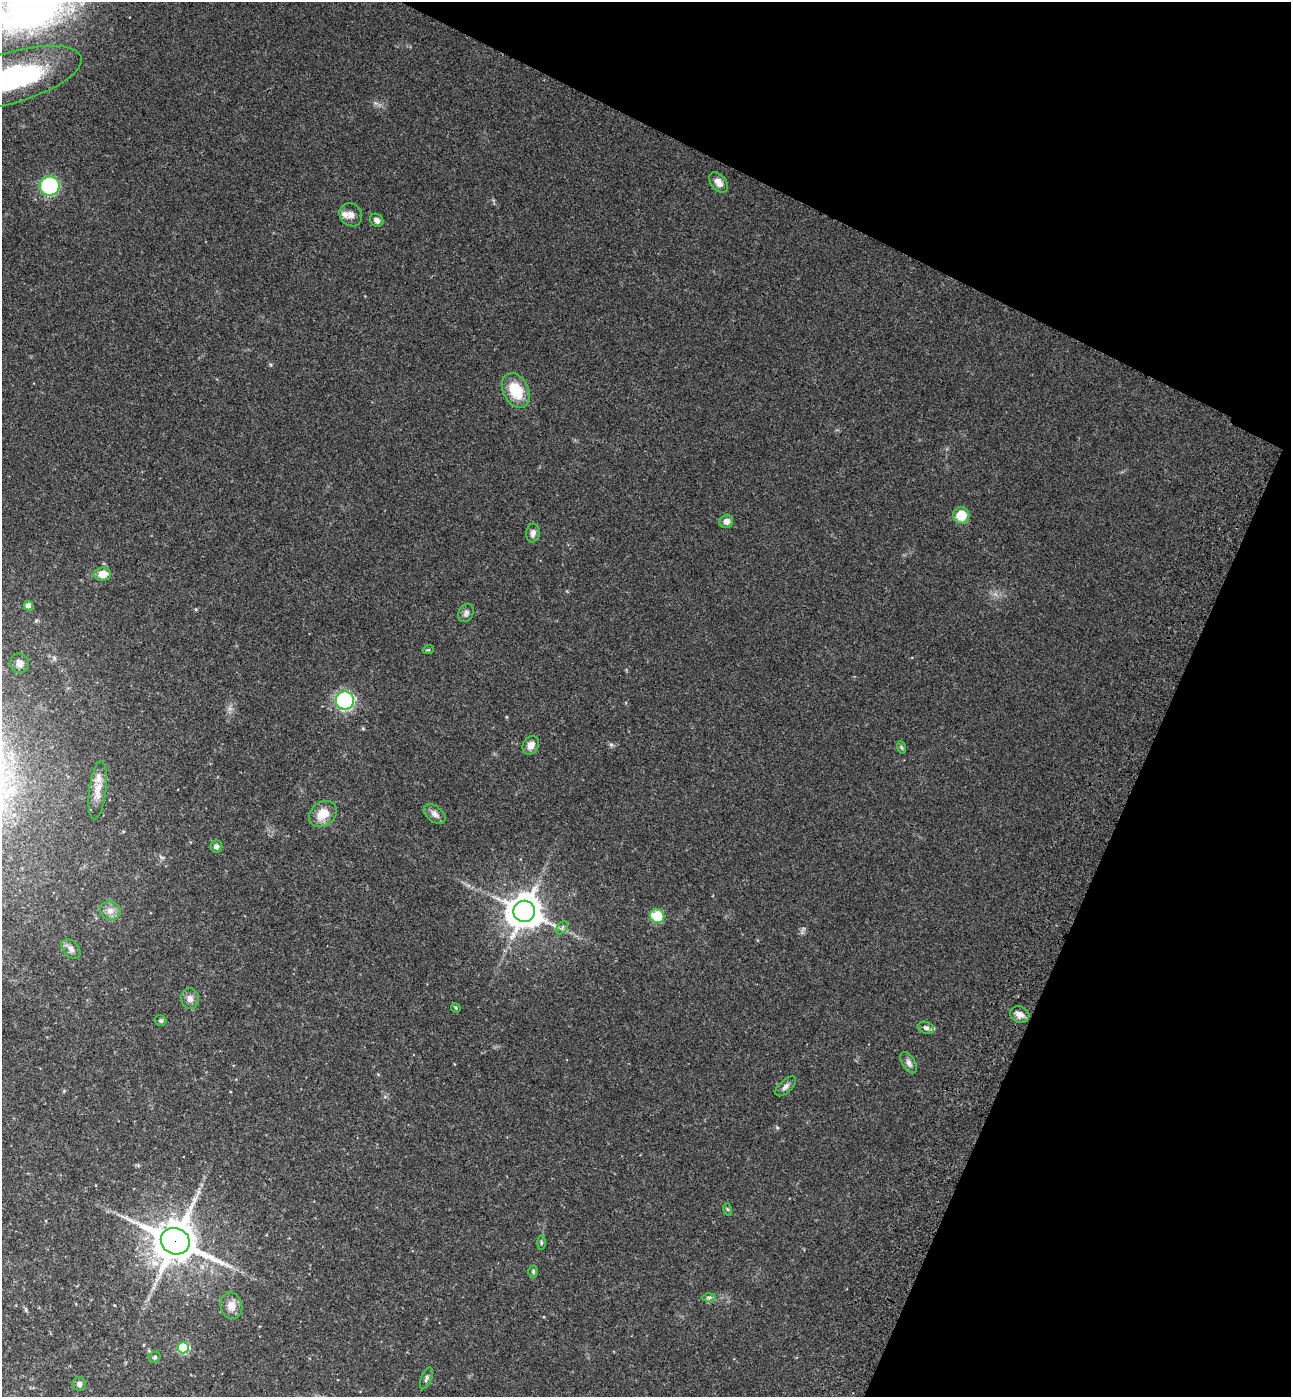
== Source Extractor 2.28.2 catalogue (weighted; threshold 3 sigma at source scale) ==
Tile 8 of 4 x 4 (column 4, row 2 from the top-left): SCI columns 4259-5547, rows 2853-4247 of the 5802 x 5712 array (HDU 1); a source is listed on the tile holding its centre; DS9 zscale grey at full resolution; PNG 1293 x 1399 px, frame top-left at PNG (2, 2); each listed source drawn as its Kron ellipse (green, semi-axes under 4 px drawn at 4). Shown black and unused: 23% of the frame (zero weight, under 3 of 4 exposures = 6% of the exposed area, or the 3 px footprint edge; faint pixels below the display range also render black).
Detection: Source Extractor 2.28.2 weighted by HDU 2 'WHT'; one run over the whole footprint, this tile lists its part. Background 0.0388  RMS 0.0065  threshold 0.0294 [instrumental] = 3 sigma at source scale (4.5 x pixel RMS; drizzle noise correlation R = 1.50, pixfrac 1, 0.05/0.05 arcsec/px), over >= 5 px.
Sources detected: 46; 3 inside a brighter listed object's ellipse — not listed separately; the other 43 listed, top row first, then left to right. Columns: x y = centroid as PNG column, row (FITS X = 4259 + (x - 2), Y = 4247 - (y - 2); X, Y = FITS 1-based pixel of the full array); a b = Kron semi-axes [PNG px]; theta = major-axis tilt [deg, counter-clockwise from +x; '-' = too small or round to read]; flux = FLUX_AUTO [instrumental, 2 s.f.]
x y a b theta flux
13 77 71 25 16 130
718 182 11 7 -51 4.2
50 186 10 9 - 53
351 215 12 10 -52 4
377 220 7 6 - 2.6
516 390 18 12 -63 20
961 515 8 8 - 13
726 521 7 6 - 3.2
533 533 9 7 84 2.8
103 574 8 6 7 8.1
28 606 4 4 - 7.9
466 613 9 7 61 2.2
428 650 5 3 - 0.66
19 663 9 9 - 4.1
345 701 9 9 - 88
531 745 9 7 58 4.7
901 747 6 4 -71 0.92
98 790 29 8 83 7
323 814 15 11 38 11
435 814 12 7 -36 3.2
216 847 6 6 - 2.3
110 911 10 9 - 4.2
524 911 11 10 - 1200
657 916 7 6 - 21
562 928 7 4 57 1.3
71 949 11 7 -47 3.2
190 999 10 9 - 3.5
456 1008 5 4 - 0.68
1020 1014 10 8 -24 3.8
161 1021 6 5 - 1.2
926 1028 8 5 -24 1.9
909 1063 12 6 -59 2.7
786 1086 13 6 43 2.5
727 1209 6 4 -71 0.9
175 1241 15 13 -22 2000
541 1243 7 4 90 0.86
533 1271 6 5 - 0.95
709 1297 7 4 2 1.2
231 1306 13 10 -76 5.9
183 1348 5 5 - 47
155 1357 6 5 - 1.1
426 1378 11 5 68 1.7
79 1384 7 7 - 2.4
Overlapping masked pixels (flux is a lower limit): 1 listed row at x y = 175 1241
Isophote crosses this tile's border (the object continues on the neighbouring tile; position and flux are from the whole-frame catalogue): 1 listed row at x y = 13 77